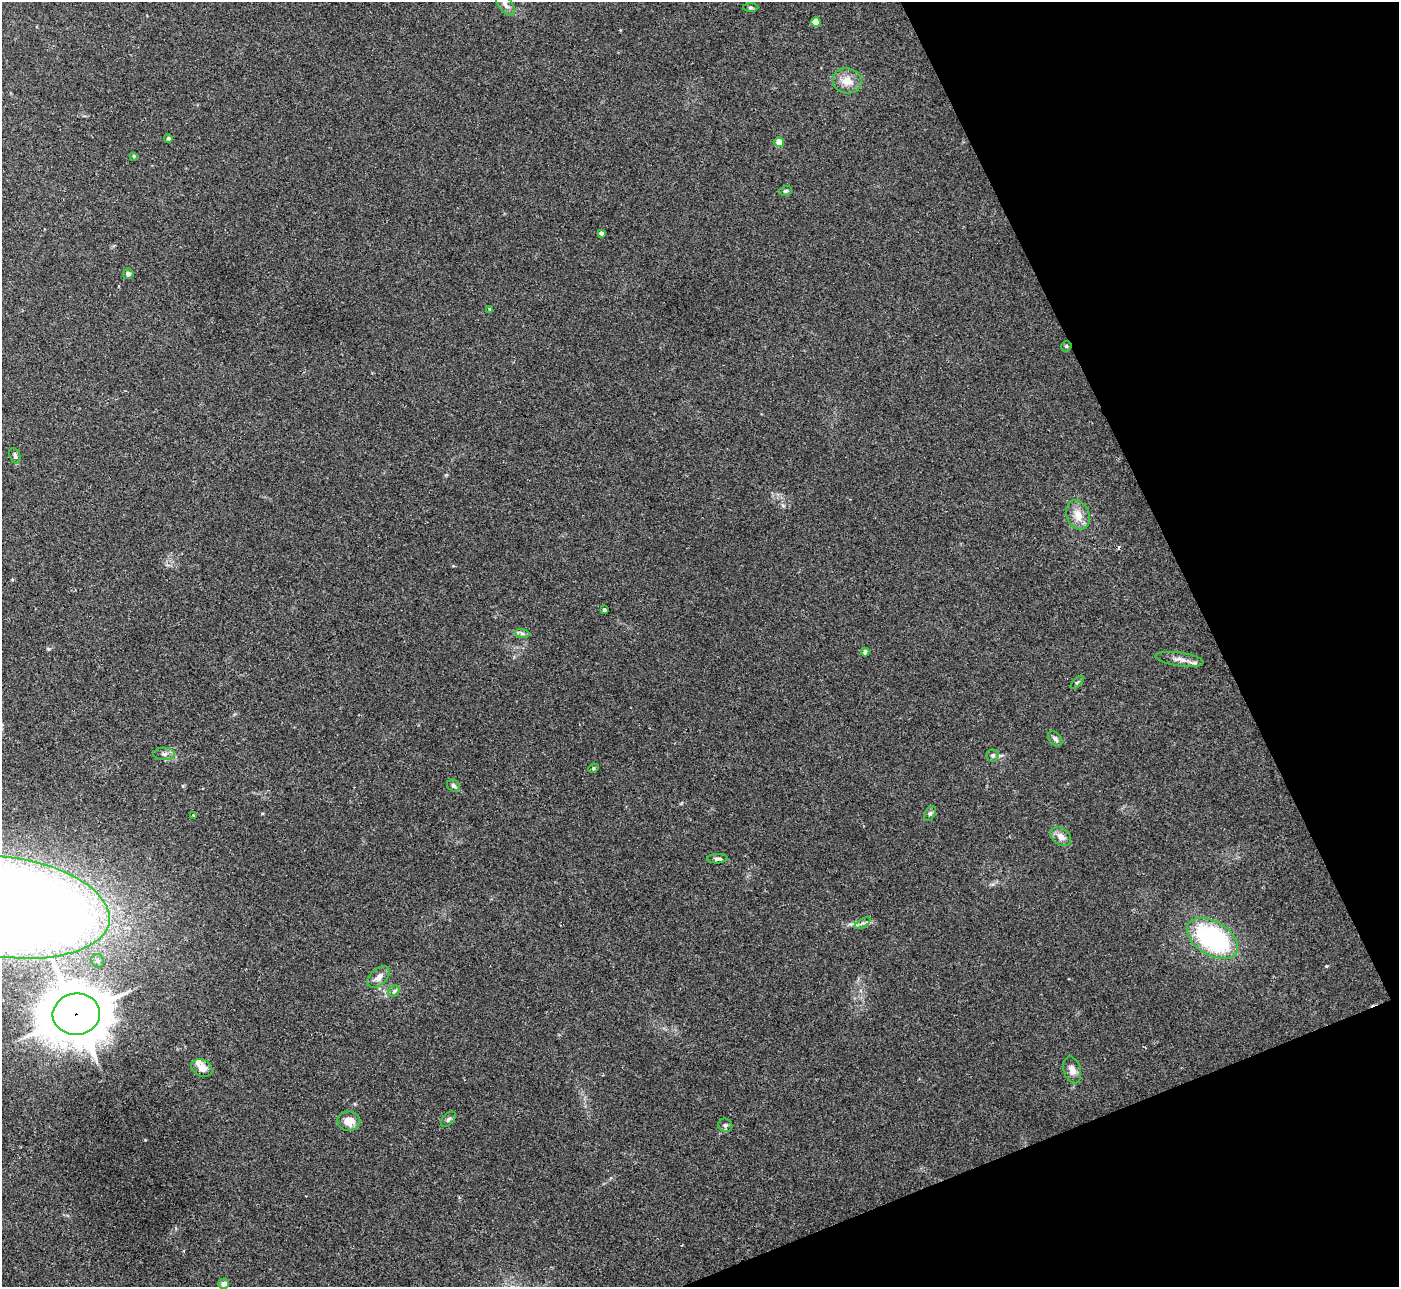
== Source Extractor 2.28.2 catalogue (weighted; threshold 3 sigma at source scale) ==
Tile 12 of 4 x 4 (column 4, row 3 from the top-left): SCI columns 4232-5628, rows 1471-2755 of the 5657 x 5637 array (HDU 1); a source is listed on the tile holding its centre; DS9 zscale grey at full resolution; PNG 1401 x 1289 px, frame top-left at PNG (2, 2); each listed source drawn as its Kron ellipse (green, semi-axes under 4 px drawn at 4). Shown black and unused: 20% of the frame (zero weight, under 2 of 3 exposures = <1% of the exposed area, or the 3 px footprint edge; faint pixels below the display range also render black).
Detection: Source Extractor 2.28.2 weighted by HDU 2 'WHT'; one run over the whole footprint, this tile lists its part. Background 0.0422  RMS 0.0074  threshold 0.0332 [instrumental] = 3 sigma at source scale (4.5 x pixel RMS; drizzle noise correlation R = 1.50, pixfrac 1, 0.05/0.05 arcsec/px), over >= 5 px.
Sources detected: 43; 1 cosmic-ray / hot-pixel residue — neither listed nor drawn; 1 inside a brighter listed object's ellipse — not listed separately; the other 41 listed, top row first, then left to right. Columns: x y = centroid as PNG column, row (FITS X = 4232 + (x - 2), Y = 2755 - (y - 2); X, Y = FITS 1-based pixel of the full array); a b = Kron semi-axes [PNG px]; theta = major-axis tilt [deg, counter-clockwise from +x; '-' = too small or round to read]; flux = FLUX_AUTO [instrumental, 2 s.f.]
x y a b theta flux
505 4 14 6 -55 3.9
751 7 7 4 0 1.1
816 22 5 4 - 14
847 81 15 12 -12 9.1
168 138 4 4 - 1.4
779 142 5 4 - 14
134 156 4 4 - 1.1
785 191 6 5 - 1.2
601 233 4 4 - 1.7
128 274 5 5 - 2.3
490 309 4 3 - 1
1066 346 5 5 - 1.1
15 456 8 5 -70 1.7
1078 515 15 11 -69 8.8
604 610 4 3 - 1.8
522 633 7 4 -1 1.7
865 652 4 4 - 3.5
1179 659 24 7 -8 5.4
1077 682 8 3 45 1
1055 739 8 6 -51 2.2
164 754 11 6 -1 2.9
992 755 6 6 - 1.7
593 768 5 4 - 1
453 786 7 5 -34 1.9
930 814 8 5 62 1.6
193 815 3 2 - 0.44
1061 837 11 8 -39 5.1
717 859 10 5 2 2.1
4 907 106 50 -8 1800
862 923 9 4 31 1.9
1212 938 28 16 -31 96
98 961 7 6 - 1.9
379 977 13 8 44 4.9
394 991 6 5 - 1.4
76 1014 24 20 6 3000
202 1068 11 8 -29 6.1
1072 1070 14 8 -73 5.1
448 1119 9 5 46 1.6
349 1121 11 9 2 8.4
725 1125 7 6 - 1.9
224 1284 5 5 - 3.8
Overlapping masked pixels (flux is a lower limit): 2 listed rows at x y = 4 907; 76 1014
Isophote crosses this tile's border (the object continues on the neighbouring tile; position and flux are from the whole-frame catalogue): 2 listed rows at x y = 505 4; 4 907